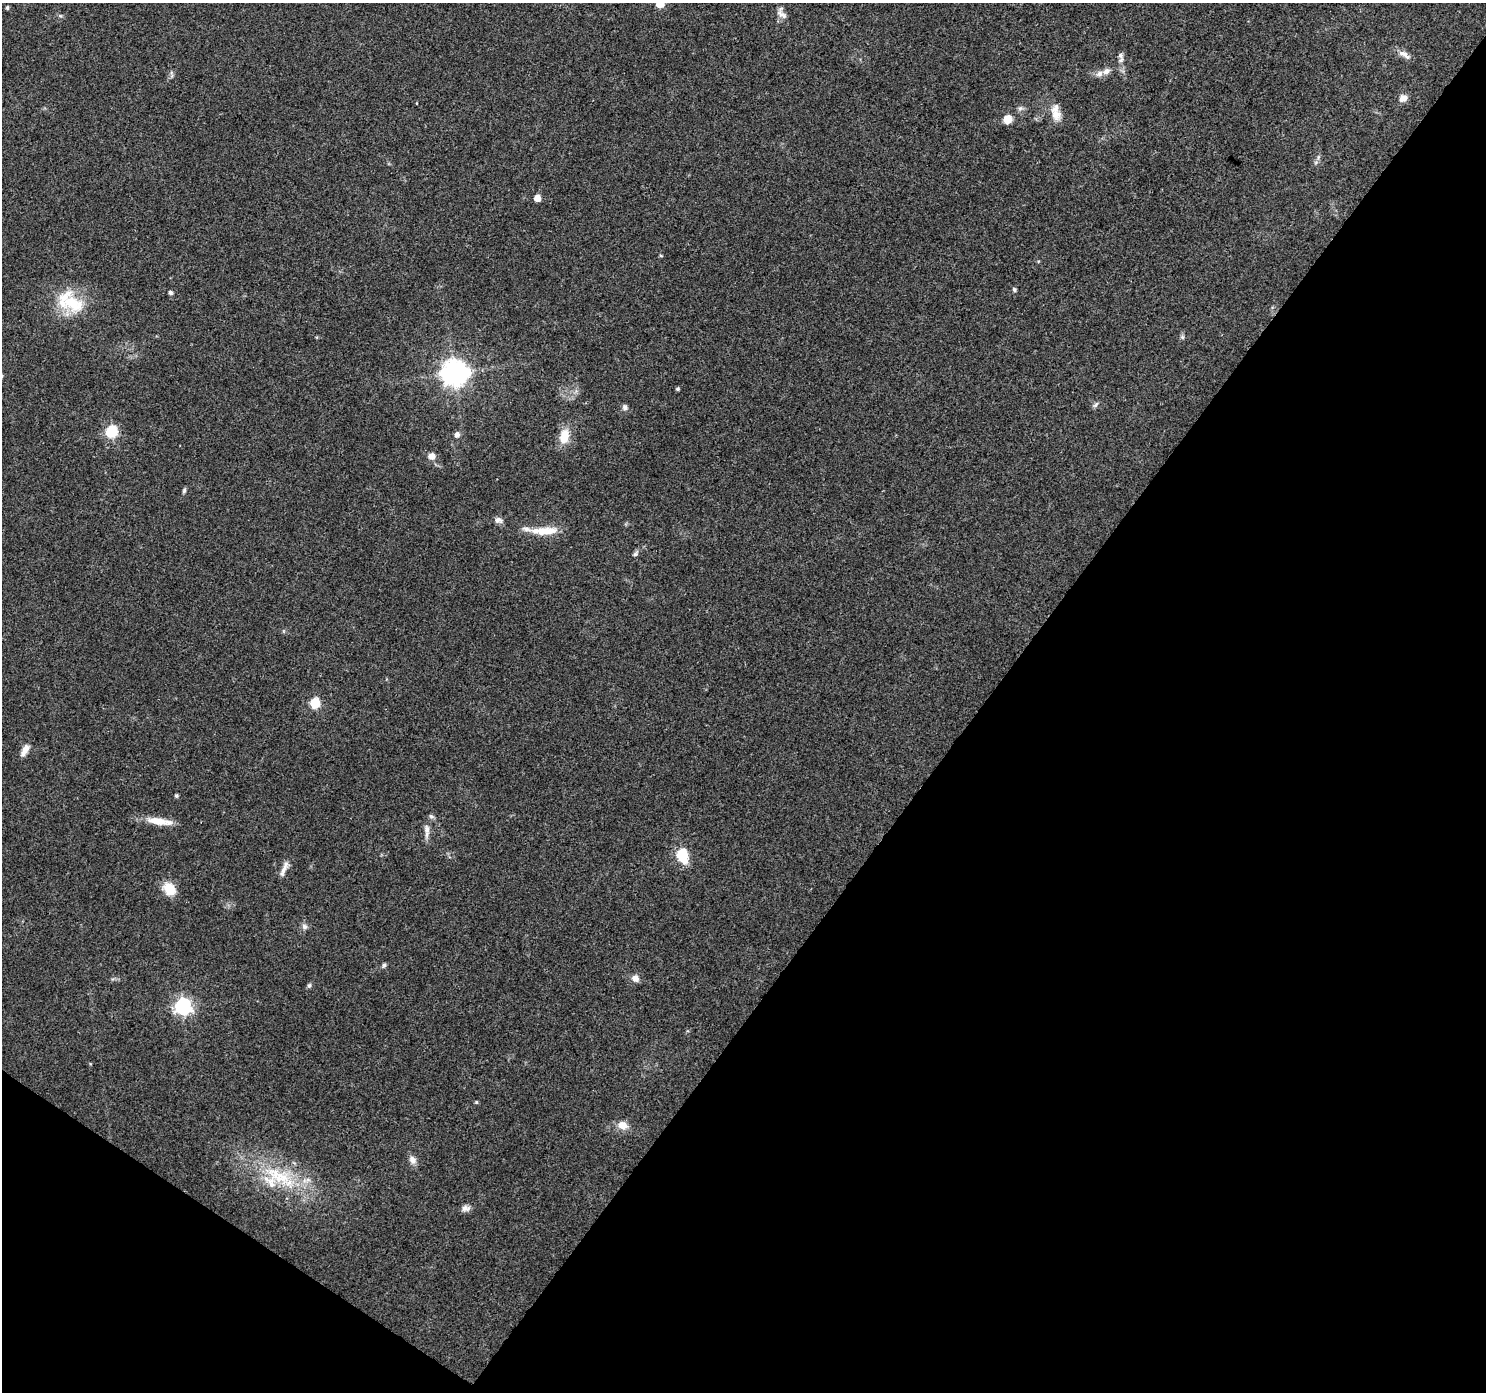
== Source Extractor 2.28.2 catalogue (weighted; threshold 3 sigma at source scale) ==
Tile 15 of 4 x 4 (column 3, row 4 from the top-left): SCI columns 2967-4450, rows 185-1574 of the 5942 x 5993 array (HDU 1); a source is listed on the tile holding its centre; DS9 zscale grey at full resolution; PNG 1488 x 1394 px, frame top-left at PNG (2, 3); no overlay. Shown black and unused: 37% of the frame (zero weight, under 3 of 4 exposures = <1% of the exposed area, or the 3 px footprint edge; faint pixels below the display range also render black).
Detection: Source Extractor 2.28.2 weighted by HDU 2 'WHT'; one run over the whole footprint, this tile lists its part. Background 0.0446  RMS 0.0036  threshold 0.016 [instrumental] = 3 sigma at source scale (4.5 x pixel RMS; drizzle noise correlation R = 1.50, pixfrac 1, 0.0396/0.0396 arcsec/px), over >= 5 px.
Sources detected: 50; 4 inside a brighter listed object's ellipse — not listed separately; the other 46 listed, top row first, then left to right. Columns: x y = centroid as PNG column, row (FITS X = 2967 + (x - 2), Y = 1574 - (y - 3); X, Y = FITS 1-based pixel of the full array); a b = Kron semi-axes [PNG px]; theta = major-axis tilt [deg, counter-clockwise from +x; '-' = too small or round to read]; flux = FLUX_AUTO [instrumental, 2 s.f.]
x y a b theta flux
660 3 6 5 - 9.7
7 8 5 3 - 0.53
782 14 17 8 -40 2.1
1404 54 20 7 -33 2.3
1120 55 9 7 -54 1.2
1106 71 10 7 40 1.9
1403 98 10 9 - 2.2
416 103 3 2 - 0.23
1020 108 8 6 21 0.95
1055 114 19 13 -62 4.6
1008 119 5 5 - 12
537 198 5 5 - 3.8
1014 289 6 5 - 0.66
170 293 5 4 - 0.98
73 303 34 23 -34 16
1182 337 6 6 - 0.65
454 373 9 8 - 400
678 389 4 3 - 0.56
1096 405 10 5 49 0.83
625 407 8 6 82 1.1
111 432 6 6 - 35
457 435 5 5 - 1.7
564 436 18 11 79 6.7
432 456 6 6 - 3.2
184 491 7 4 64 0.65
498 520 11 8 -11 1.5
545 531 37 10 2 7.4
636 554 9 6 49 0.92
315 703 6 5 - 20
25 750 15 6 59 2.8
176 796 5 4 - 0.57
159 821 33 8 -8 6.2
427 831 21 7 -89 2.6
682 855 7 6 - 27
284 868 23 6 66 2.4
169 889 16 13 -48 6.2
304 926 8 7 - 1.2
384 965 6 6 - 0.68
635 978 10 8 -43 2.1
309 986 7 5 59 0.74
183 1006 7 7 - 120
476 1102 5 4 - 0.43
622 1125 14 11 -20 3.5
413 1160 11 9 -58 2.1
278 1176 53 20 -26 25
466 1208 11 8 -1 1.7
Isophote crosses this tile's border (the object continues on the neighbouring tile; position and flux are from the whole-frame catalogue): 1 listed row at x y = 660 3